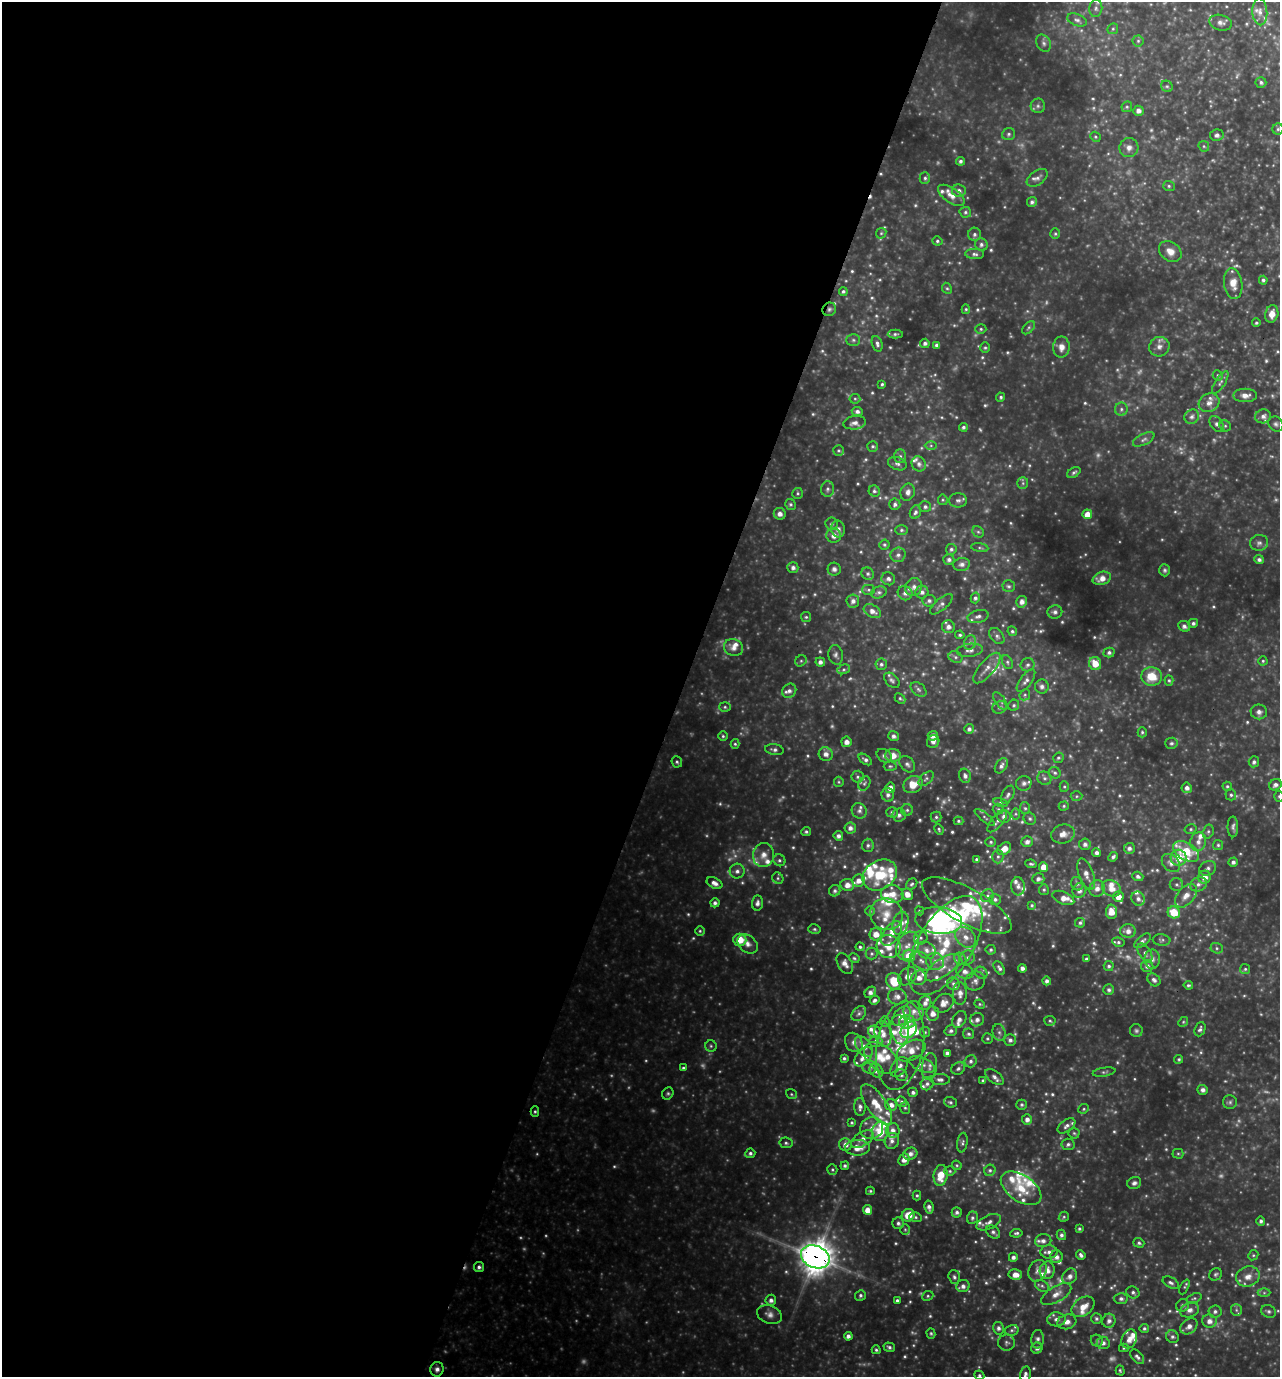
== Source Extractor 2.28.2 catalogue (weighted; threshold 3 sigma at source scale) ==
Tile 5 of 4 x 4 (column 1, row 2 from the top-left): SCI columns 138-1415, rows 2753-4127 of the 5518 x 5504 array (HDU 1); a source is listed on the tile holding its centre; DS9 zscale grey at full resolution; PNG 1282 x 1379 px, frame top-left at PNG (2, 2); each listed source drawn as its Kron ellipse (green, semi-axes under 4 px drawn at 4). Shown black and unused: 53% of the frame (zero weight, under 3 of 4 exposures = <1% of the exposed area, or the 3 px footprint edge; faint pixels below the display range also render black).
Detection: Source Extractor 2.28.2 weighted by HDU 2 'WHT'; one run over the whole footprint, this tile lists its part. Background 0.333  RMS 0.036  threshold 0.164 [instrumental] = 3 sigma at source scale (4.5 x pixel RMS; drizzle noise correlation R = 1.50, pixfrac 1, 0.05/0.05 arcsec/px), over >= 5 px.
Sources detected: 844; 75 too faint to see at this stretch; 2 inside a brighter object's white glare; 2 cosmic-ray / hot-pixel residue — neither listed nor drawn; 98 inside a brighter listed object's ellipse — not listed separately; of the other 667, all 500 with FLUX_AUTO >= 5.49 (the completeness limit of this list) listed and drawn (167 fainter detections not listed), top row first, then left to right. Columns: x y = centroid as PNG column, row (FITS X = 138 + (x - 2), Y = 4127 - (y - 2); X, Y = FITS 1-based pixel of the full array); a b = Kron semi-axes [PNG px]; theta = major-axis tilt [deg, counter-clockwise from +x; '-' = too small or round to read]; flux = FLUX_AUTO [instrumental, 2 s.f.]
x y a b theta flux
1096 8 8 6 84 11
1260 12 13 7 -87 25
1077 20 10 6 -21 12
1221 23 11 7 -15 18
1113 29 6 5 - 6.2
1138 41 5 5 - 6.9
1044 43 9 6 -63 13
1261 82 5 5 - 8.8
1167 86 6 5 - 7.4
1038 106 7 7 - 11
1127 107 5 5 - 6.1
1138 111 5 5 - 18
1278 129 5 5 - 7.4
1008 134 6 6 - 8.2
1217 135 7 6 - 12
1095 137 5 4 - 5.6
1204 146 6 5 - 5.9
1129 148 10 9 - 24
961 161 4 4 - 9.7
925 178 6 5 - 8.2
1037 178 12 7 35 18
1169 186 6 5 - 6.8
959 191 7 6 - 14
951 195 15 7 -35 36
1032 202 5 5 - 10
965 212 6 5 - 7.4
881 233 6 4 44 6
974 234 7 6 - 11
1055 234 5 4 - 6
937 241 5 4 - 6.5
981 245 6 6 - 12
1170 251 12 9 -38 34
975 254 9 5 -3 12
1263 280 4 4 - 8.2
1233 283 15 9 -82 48
947 288 6 4 -65 6.1
843 291 4 4 - 7.4
829 309 7 6 - 9.7
966 309 5 4 - 5.6
1272 314 9 6 79 34
1256 323 4 4 - 6.2
1029 328 8 5 46 7.9
981 329 5 4 - 6.3
895 334 7 4 1 7.4
853 340 7 6 - 8.6
925 343 5 4 - 11
877 344 8 5 -71 12
937 345 4 4 - 14
1061 347 10 8 89 31
1159 347 10 9 - 23
985 348 5 4 - 6.3
1218 375 5 5 - 5.9
1220 383 13 5 57 11
882 384 3 3 - 6.1
1245 395 12 6 1 26
1001 397 4 4 - 7.3
855 399 5 5 - 5.6
1209 403 11 9 26 25
1121 409 6 6 - 10
857 411 5 4 - 13
1263 416 8 7 - 15
1192 417 7 6 - 13
855 423 11 6 7 19
1217 424 9 6 -53 16
1276 424 8 7 - 11
1225 426 6 5 - 7
963 427 4 4 - 9.3
1144 439 12 5 27 13
931 445 6 4 0 6
873 446 5 5 - 7.3
838 451 5 5 - 6.6
900 456 7 6 - 10
897 464 9 6 -20 14
919 464 8 6 -59 16
1074 472 7 4 32 8
1023 483 6 5 - 7.4
828 489 8 6 88 12
874 491 6 5 - 8.8
908 492 9 7 68 18
798 493 5 5 - 7
943 500 5 5 - 5.7
958 500 9 7 0 13
790 504 6 5 - 7.2
895 504 5 5 - 11
925 507 6 5 - 11
915 512 7 5 67 10
780 514 6 6 - 21
1087 514 5 5 - 38
831 524 6 6 - 10
838 529 8 7 - 17
901 530 6 5 - 7.4
978 532 6 5 - 7.1
834 535 7 7 - 24
1259 543 9 8 - 14
884 545 5 5 - 7.3
980 548 9 3 -9 6.3
951 549 5 5 - 9
898 555 7 7 - 14
949 560 5 5 - 12
1259 560 5 4 - 12
962 564 8 6 9 14
793 568 5 5 - 15
834 569 6 6 - 12
1165 570 6 5 - 8.3
868 574 6 6 - 9.7
1102 578 9 6 17 35
888 579 7 6 - 12
1009 586 6 6 - 8.1
914 587 9 8 - 21
869 590 6 5 - 6.8
879 592 8 6 18 11
922 592 6 6 - 15
905 593 7 7 - 15
975 598 5 4 - 9.1
853 601 6 6 - 17
929 601 6 6 - 9.7
1022 602 6 5 - 20
941 604 14 5 41 15
872 611 9 6 -29 26
1055 612 7 6 - 12
978 616 11 6 14 15
806 617 5 5 - 6.2
1193 623 5 4 - 9.5
1184 626 6 5 - 12
948 627 6 6 - 18
1012 631 5 4 - 7.3
960 635 4 4 - 7.1
997 636 9 6 -50 12
970 642 7 6 - 12
734 648 10 8 -22 26
970 650 13 6 7 19
1109 653 5 5 - 10
836 655 10 7 -80 13
955 657 7 5 -24 9.7
801 661 6 5 - 7.2
1263 661 4 4 - 5.7
820 662 5 4 - 15
1007 662 7 5 -62 8.1
1095 663 7 6 - 54
881 664 6 5 - 10
1028 665 7 6 - 12
987 668 19 7 50 33
844 669 6 4 17 7.8
1152 677 10 9 - 80
892 680 9 6 -45 11
1169 680 5 4 - 5.9
1026 681 13 6 53 18
1042 687 7 7 - 13
918 689 9 6 -40 11
789 691 7 6 - 16
1025 695 6 5 - 6.9
900 698 6 4 -42 6.3
1000 701 10 5 -55 9.9
1014 705 6 5 - 7.6
725 707 6 5 - 6.8
999 707 7 6 - 11
1259 712 8 7 - 16
969 729 5 5 - 12
1142 732 5 4 - 5.8
723 736 5 5 - 6.4
893 736 5 5 - 13
933 736 5 5 - 23
846 742 5 5 - 24
933 742 7 6 - 14
1171 743 6 5 - 8.1
735 744 5 4 - 6
774 750 9 5 -9 11
826 754 7 6 - 22
893 755 8 6 -3 46
884 756 8 6 -34 13
1058 758 5 5 - 6.8
865 759 7 4 -37 11
677 762 6 5 - 7.5
1254 762 5 5 - 11
907 764 9 6 -52 15
890 766 6 5 - 6.8
1001 766 8 5 55 14
1055 773 6 5 - 8.1
965 776 7 6 - 13
857 777 6 6 - 8.5
1044 778 7 6 - 12
926 779 9 5 43 9.9
839 782 5 5 - 5.6
864 783 7 5 61 9.4
1024 783 8 7 - 15
913 784 10 8 28 69
1275 785 6 5 - 15
1227 786 5 4 - 6.6
1064 787 5 4 - 5.8
890 788 5 5 - 28
1187 788 5 5 - 16
888 795 7 6 - 15
1008 795 10 5 63 13
1231 795 6 5 - 8.2
1077 796 6 5 - 5.6
1279 796 5 4 - 6.1
1001 802 7 4 -10 6.5
1064 806 5 4 - 5.9
1025 808 6 5 - 7.1
998 809 5 5 - 6.1
907 810 6 6 - 8.3
859 811 8 7 - 13
892 812 5 5 - 9.4
1016 814 6 4 90 5.6
899 815 6 6 - 13
1004 816 7 6 - 17
936 817 5 5 - 7.3
985 817 12 3 -39 7
1030 819 6 5 - 7.9
958 821 5 4 - 6.2
997 821 13 6 50 16
1233 827 10 5 -90 13
850 828 5 5 - 18
939 829 5 3 - 5.5
1191 829 6 5 - 6.9
806 832 4 4 - 7.6
1208 832 7 5 74 8.6
1063 834 12 9 16 32
838 836 5 4 - 15
991 842 5 4 - 7.1
1027 842 5 5 - 15
1198 842 9 8 - 25
1085 844 6 6 - 15
868 845 6 6 - 9.8
1218 845 5 5 - 6.7
1129 848 5 5 - 14
1004 849 7 5 36 46
1186 851 14 8 -31 170
1097 853 4 4 - 15
763 855 12 10 80 35
998 857 7 5 89 9.6
1113 857 5 4 - 10
1179 858 8 8 - 83
976 859 4 4 - 7.6
779 860 6 5 - 8.8
1233 862 5 4 - 12
1171 863 10 7 -45 22
1031 864 6 3 -7 7.2
1044 867 5 4 - 46
1208 868 9 7 33 14
737 871 7 7 - 17
1086 874 16 7 -69 28
880 875 18 14 32 140
1138 876 5 4 - 10
1205 877 6 6 - 38
778 878 6 5 - 7.7
1038 879 6 5 - 14
859 881 6 6 - 25
715 883 8 5 -25 20
912 884 6 5 - 7.8
1077 884 7 6 - 11
1176 884 7 6 - 9.2
1198 884 8 6 23 16
847 885 7 6 - 30
1018 886 9 7 -84 16
1111 888 10 7 -28 37
1097 889 8 7 - 25
1044 890 5 5 - 6.6
1079 890 7 6 - 20
835 891 6 5 - 11
892 894 11 9 -11 40
907 894 6 5 - 30
987 896 7 6 - 11
1186 896 14 8 50 35
1118 897 5 5 - 39
1063 898 11 6 -22 31
995 899 6 5 - 11
1138 899 7 6 - 18
715 903 4 4 - 12
757 903 7 5 84 16
1032 905 4 4 - 5.8
967 906 50 17 -28 240
870 911 5 5 - 6
919 911 5 4 - 5.6
1111 912 7 5 86 44
1174 912 6 6 - 96
886 914 16 15 - 70
939 921 23 13 -5 700
900 923 12 7 72 39
1080 923 5 4 - 8
814 929 6 5 - 7.4
700 931 5 5 - 6
1128 931 8 6 0 25
891 933 14 8 54 41
876 934 6 6 - 40
966 937 11 9 -43 36
921 938 7 6 - 9.8
740 940 7 6 - 74
1161 940 9 5 -6 8.5
1142 941 10 5 39 12
1118 942 6 4 -8 7.9
748 944 11 8 -38 25
945 945 55 27 59 400
889 946 12 11 - 51
907 946 15 10 63 46
860 947 4 4 - 7.2
1217 948 6 5 - 7.3
926 950 9 8 - 26
991 950 5 5 - 6.7
1145 953 10 5 -57 14
872 954 6 6 - 8.6
909 956 6 6 - 95
968 957 7 7 - 12
854 958 5 4 - 6.2
960 959 7 5 -48 11
1086 959 3 3 - 7.3
1152 959 9 7 -90 18
921 961 12 7 -36 24
935 961 9 8 - 24
845 964 11 7 -61 23
1109 966 5 5 - 8.2
1147 966 6 6 - 16
942 968 20 9 35 55
999 968 8 4 -56 11
1022 968 4 4 - 16
1245 969 5 5 - 6.7
965 971 9 7 -22 23
981 973 6 5 - 9.1
907 976 10 7 42 26
919 978 7 7 - 29
1154 980 7 5 -45 13
894 981 8 7 - 100
975 981 10 9 - 20
1047 981 4 4 - 13
953 984 6 6 - 11
1188 985 5 4 - 6.7
1109 990 5 5 - 10
870 992 6 5 - 16
960 993 11 7 -90 28
897 997 9 8 - 23
875 1000 5 4 - 10
925 1003 7 6 - 18
943 1003 11 8 38 36
980 1004 5 4 - 6
914 1011 10 10 - 33
859 1014 8 6 50 12
933 1014 7 6 - 28
901 1016 11 7 52 52
959 1019 9 6 61 19
977 1020 7 6 - 19
885 1021 5 4 - 5.6
1050 1021 5 5 - 6
907 1022 8 7 - 78
1183 1022 5 4 - 5.5
1200 1029 7 5 67 10
900 1030 15 9 -81 41
909 1030 9 7 45 140
951 1031 6 5 - 12
1136 1031 6 6 - 8.7
874 1032 6 6 - 19
925 1032 5 5 - 5.5
999 1032 8 6 -74 12
883 1034 13 8 -78 33
969 1034 5 5 - 8.4
987 1038 5 5 - 6.8
1010 1040 6 6 - 14
876 1041 6 6 - 12
854 1042 10 8 -58 20
711 1046 5 5 - 7.1
900 1046 44 23 80 220
864 1047 12 7 -55 29
911 1051 15 9 27 52
947 1053 4 4 - 13
864 1057 11 6 50 35
844 1058 3 3 - 7.4
881 1058 19 12 -40 73
1179 1059 4 4 - 6
971 1061 6 6 - 11
922 1064 14 7 -24 22
929 1066 13 7 82 23
870 1067 7 6 - 13
899 1067 11 7 54 28
683 1068 4 4 - 7.7
958 1068 7 6 - 11
876 1071 7 6 - 20
1104 1072 11 4 10 8.7
901 1075 6 5 - 9.4
994 1077 11 5 -36 16
940 1080 9 5 -1 13
983 1081 4 4 - 7.3
927 1084 7 6 - 12
1203 1090 5 5 - 13
913 1092 5 4 - 11
668 1093 6 5 - 7.2
791 1094 6 4 -37 5.9
902 1102 6 5 - 9.1
950 1102 6 5 - 7.5
1230 1102 7 7 - 9.3
877 1105 24 10 -56 70
891 1105 6 5 - 24
1022 1105 5 5 - 7.8
860 1107 9 6 -87 17
905 1108 6 5 - 7.3
1084 1109 5 4 - 5.7
535 1111 5 4 - 6
1027 1119 5 5 - 18
852 1123 4 3 - 6.1
1066 1126 10 6 36 14
872 1128 11 11 - 38
893 1130 7 6 - 22
880 1132 9 8 - 97
1074 1133 5 5 - 6.5
862 1139 12 7 32 25
892 1141 8 7 - 16
786 1143 6 5 - 8
962 1143 10 5 81 9.5
1068 1144 6 5 - 10
845 1145 6 6 - 23
858 1148 12 7 1 44
750 1153 5 5 - 10
910 1154 7 6 - 19
1178 1154 5 5 - 6.2
904 1160 6 5 - 23
957 1165 5 4 - 5.5
845 1166 4 3 - 9.9
832 1170 5 5 - 5.7
990 1170 6 5 - 8.4
950 1171 5 5 - 7
941 1175 10 7 81 70
1134 1183 7 6 - 13
1021 1188 23 13 -35 100
870 1191 4 3 - 5.5
917 1195 5 4 - 6
929 1207 6 4 -78 15
867 1210 5 4 - 39
957 1212 5 5 - 11
908 1215 6 6 - 64
915 1217 6 5 - 7.3
1064 1217 5 4 - 5.7
972 1218 6 5 - 9.4
1261 1221 4 4 - 9.2
989 1222 13 6 24 18
898 1223 6 6 - 11
905 1229 5 5 - 5.6
1079 1229 3 3 - 6.6
993 1232 8 5 -39 11
1016 1233 6 3 8 7.8
1061 1235 5 4 - 10
1043 1241 8 6 11 17
1139 1243 5 4 - 7.8
1049 1252 8 6 1 17
1081 1255 5 4 - 11
1253 1255 5 4 - 5.8
815 1257 15 11 -23 7300
1013 1257 4 4 - 13
1056 1257 6 6 - 19
479 1267 5 5 - 11
1047 1270 9 7 80 27
1037 1271 11 8 65 20
1216 1274 7 5 43 8
1015 1275 7 5 -11 32
1070 1276 8 7 - 21
954 1277 7 5 -71 11
1248 1277 12 10 19 36
1171 1283 9 5 -28 11
963 1286 6 6 - 17
1042 1286 8 5 -30 8.7
1184 1287 8 4 64 5.6
1133 1292 7 5 -32 10
1264 1293 6 4 0 6.3
1056 1294 17 7 31 34
860 1295 5 5 - 8.7
928 1296 6 4 22 6.3
1194 1298 8 4 21 6.9
1121 1299 6 5 - 11
771 1300 5 5 - 16
897 1300 3 3 - 8.5
1183 1305 6 6 - 9.1
1083 1307 12 9 34 47
1190 1310 9 7 21 20
1236 1310 6 5 - 8.1
1215 1311 6 6 - 12
1269 1311 7 6 - 9.7
769 1314 13 9 -21 23
1056 1319 9 7 -1 19
1096 1319 5 5 - 7.5
1109 1321 7 6 - 17
1209 1321 7 6 - 27
1067 1322 9 7 16 25
1189 1326 9 7 39 23
998 1328 6 5 - 12
1144 1328 4 4 - 7.7
1012 1330 7 5 15 8.4
931 1334 5 4 - 5.6
848 1336 4 4 - 15
1172 1337 6 6 - 10
1038 1339 9 6 85 14
1129 1339 10 7 66 28
1097 1341 6 5 - 9
1006 1343 8 8 - 12
1103 1343 6 6 - 14
889 1347 6 4 -19 8.5
1037 1348 6 5 - 14
1124 1348 5 4 - 5.5
876 1350 4 4 - 6.5
1137 1357 8 5 -49 12
437 1369 7 6 - 17
1120 1370 5 4 - 5.5
1025 1374 8 5 76 12
979 1375 5 4 - 6.9
Overlapping masked pixels (flux is a lower limit): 2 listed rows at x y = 829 309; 815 1257
Isophote crosses this tile's border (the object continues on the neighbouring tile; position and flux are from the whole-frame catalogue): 3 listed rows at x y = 1279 796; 1025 1374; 979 1375